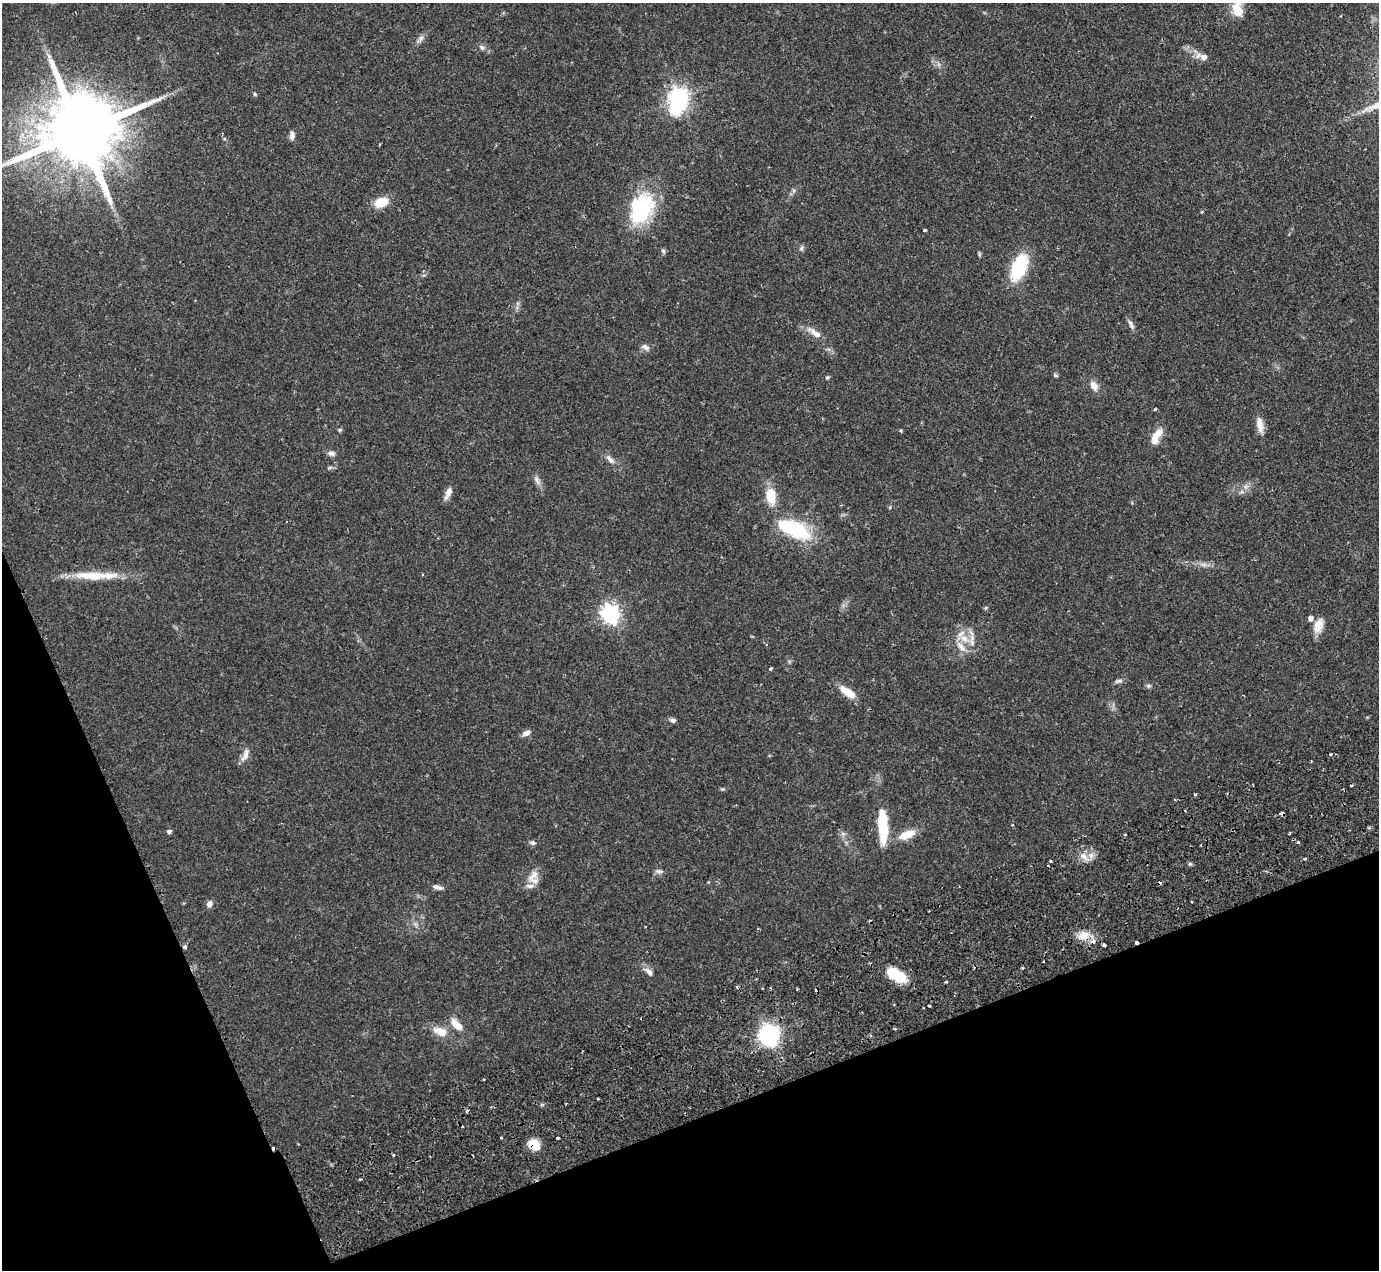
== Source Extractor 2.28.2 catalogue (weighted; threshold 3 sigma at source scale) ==
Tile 14 of 4 x 4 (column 2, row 4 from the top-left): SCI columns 1525-2901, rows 290-1557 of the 5751 x 5797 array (HDU 1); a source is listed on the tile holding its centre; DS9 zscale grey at full resolution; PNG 1381 x 1272 px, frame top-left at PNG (2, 3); no overlay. Shown black and unused: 20% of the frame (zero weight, under 2 of 3 exposures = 9% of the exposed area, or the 3 px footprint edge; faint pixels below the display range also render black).
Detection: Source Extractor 2.28.2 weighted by HDU 2 'WHT'; one run over the whole footprint, this tile lists its part. Background 0.0831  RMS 0.0058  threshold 0.0259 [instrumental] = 3 sigma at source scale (4.5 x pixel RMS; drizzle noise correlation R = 1.50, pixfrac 1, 0.05/0.05 arcsec/px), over >= 5 px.
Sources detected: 103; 2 inside a brighter object's white glare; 12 cosmic-ray / hot-pixel residue — not listed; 3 inside a brighter listed object's ellipse — not listed separately; the other 86 listed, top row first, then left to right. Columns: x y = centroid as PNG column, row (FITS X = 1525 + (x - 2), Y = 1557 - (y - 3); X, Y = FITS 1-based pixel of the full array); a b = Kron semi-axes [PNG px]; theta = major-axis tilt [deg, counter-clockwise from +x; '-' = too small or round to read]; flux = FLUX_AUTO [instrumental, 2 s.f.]
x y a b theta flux
1237 8 24 13 -87 9.8
420 39 14 6 55 2.3
482 47 9 5 -45 1.6
1204 57 7 6 - 3.7
255 94 5 4 - 0.75
679 98 8 8 - 230
80 132 25 17 22 8600
292 135 10 6 81 2.2
381 202 13 9 21 12
641 209 41 28 66 41
1202 212 3 3 - 1.1
925 230 3 3 - 1.1
801 248 8 5 80 1.3
663 251 6 5 - 1.1
979 254 6 4 -73 0.74
1019 267 29 14 66 31
1132 326 10 5 -40 1.8
815 333 21 8 -37 5.4
645 347 12 7 -32 2.3
1056 375 7 4 -20 0.83
827 377 5 4 - 0.96
1094 386 12 8 -59 4.3
1155 409 3 3 - 1.1
1260 425 21 8 -80 5.2
340 430 5 4 - 0.86
901 431 4 3 - 0.82
1156 436 23 9 62 7.1
331 453 10 6 -13 2.1
610 459 15 7 -50 3.2
537 480 15 5 -63 2.4
448 493 16 6 66 3.6
771 496 19 11 -83 13
794 529 36 14 -23 47
1204 564 9 4 -9 2.1
92 576 51 11 -2 18
610 614 7 7 - 230
1318 624 16 14 70 6.7
971 633 10 3 -44 1.6
964 639 15 9 -35 6.8
770 668 4 3 - 0.76
1119 681 11 5 9 1.7
1148 686 7 5 -1 1.2
847 692 22 9 -33 8.8
673 720 7 6 - 1.5
526 733 10 6 28 2.7
245 754 19 7 66 4
1330 754 3 3 - 2.5
722 789 5 4 - 0.75
1195 794 3 3 - 1.1
1281 813 4 3 - 4.1
883 826 34 9 -88 29
1369 828 5 3 - 0.69
169 831 5 4 - 1.8
1290 833 4 2 - 0.59
843 834 7 5 -43 1.4
907 834 23 10 23 9.2
1125 834 3 3 - 1.2
1298 842 5 3 - 0.65
532 843 9 5 -9 1.4
1084 856 11 6 -45 3.6
1305 859 3 3 - 2.8
1051 861 3 2 - 0.67
1190 864 5 4 - 0.91
659 871 10 6 -6 1.9
533 875 19 11 46 6.2
438 887 13 5 -12 2.3
209 904 8 7 - 2.6
929 911 2 2 - 0.59
1083 935 16 12 18 7.1
1104 945 4 3 - 4.2
185 947 4 3 - 3.3
1044 961 3 2 - 0.99
649 972 13 7 -47 2.9
896 975 23 11 -30 17
946 982 4 2 - 0.55
929 1006 4 3 - 2.1
456 1024 19 8 -46 6.9
895 1029 4 3 - 0.85
441 1032 20 10 -23 7.9
767 1037 9 8 - 170
484 1079 3 2 - 0.62
598 1099 3 2 - 0.59
501 1138 3 2 - 0.71
557 1138 3 3 - 1.6
534 1144 14 10 -29 8.5
394 1155 4 3 - 0.86
Overlapping masked pixels (flux is a lower limit): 3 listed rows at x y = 1281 813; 185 947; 534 1144
Isophote crosses this tile's border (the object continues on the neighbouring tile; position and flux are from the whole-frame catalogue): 2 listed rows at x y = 1237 8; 80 132